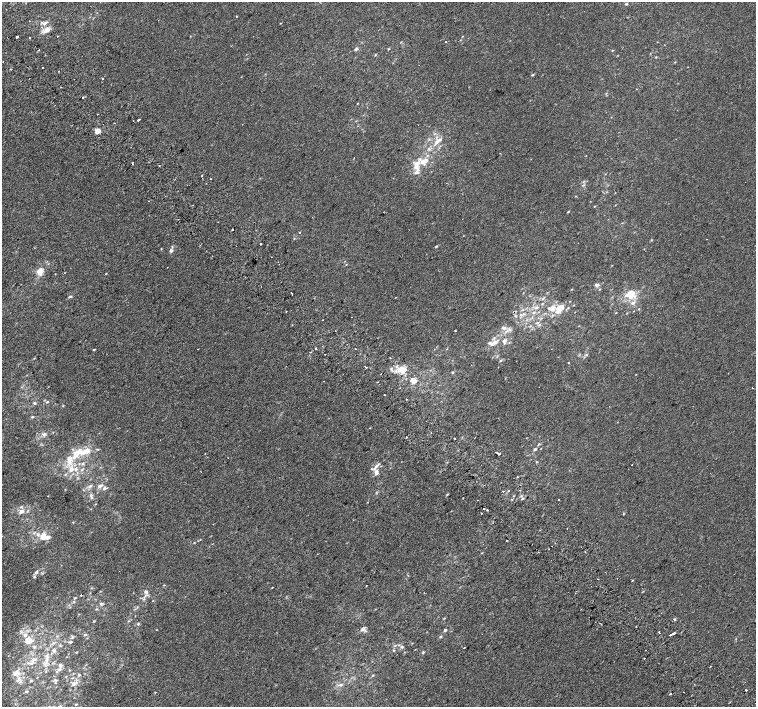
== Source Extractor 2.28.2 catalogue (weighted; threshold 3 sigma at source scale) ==
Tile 11 of 4 x 4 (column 3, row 3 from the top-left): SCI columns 3052-4558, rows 1664-3072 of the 6096 x 6079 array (HDU 1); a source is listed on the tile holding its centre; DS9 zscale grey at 2 x 2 block average (1 PNG px = mean of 2 x 2 image px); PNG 758 x 709 px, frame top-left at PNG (2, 2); no overlay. Shown black and unused: <1% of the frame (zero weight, under 2 of 3 exposures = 2% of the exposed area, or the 3 px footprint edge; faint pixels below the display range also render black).
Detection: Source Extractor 2.28.2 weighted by HDU 2 'WHT'; one run over the whole footprint, this tile lists its part. Background 7.39e-04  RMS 0.0038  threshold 0.0171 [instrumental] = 3 sigma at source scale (4.5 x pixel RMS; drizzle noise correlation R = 1.50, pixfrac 1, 0.0396/0.0396 arcsec/px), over >= 5 px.
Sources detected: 205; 17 cosmic-ray / hot-pixel residue — not listed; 22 inside a brighter listed object's ellipse — not listed separately; the other 166 listed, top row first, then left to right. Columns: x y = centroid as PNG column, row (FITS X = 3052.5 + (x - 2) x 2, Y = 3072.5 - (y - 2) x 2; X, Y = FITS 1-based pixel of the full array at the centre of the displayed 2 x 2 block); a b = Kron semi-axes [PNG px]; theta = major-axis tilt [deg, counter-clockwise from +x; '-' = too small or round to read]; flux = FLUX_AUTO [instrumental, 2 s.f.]
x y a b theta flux
626 4 3 2 - 1.2
237 16 2 2 - 1.2
44 23 7 4 19 2.7
280 23 3 2 - 0.37
47 30 9 6 56 6.2
17 37 2 2 - 3.8
30 38 2 2 - 2
446 42 2 2 - 1.6
356 49 6 3 13 1.3
388 49 3 2 - 0.59
39 50 2 2 - 1.3
612 50 3 2 - 0.5
375 55 3 2 - 0.55
656 57 3 2 - 0.5
675 62 3 2 - 0.4
43 68 2 2 - 1.5
532 75 4 3 - 0.74
102 78 2 2 - 6.1
82 97 2 2 - 8.1
357 103 2 2 - 0.41
97 114 2 2 - 0.96
139 120 3 2 - 2.9
133 121 2 2 - 0.37
114 123 2 2 - 0.89
97 131 3 3 - 17
437 142 7 5 61 4.4
423 162 7 7 - 7
159 165 2 2 - 0.73
417 172 16 7 83 7
605 174 3 2 - 0.3
202 175 2 2 - 2.3
211 179 2 2 - 1
583 185 3 2 - 0.63
594 206 2 2 - 0.41
568 212 3 2 - 0.66
232 229 2 2 - 3.2
299 232 2 2 - 1.7
706 239 2 2 - 0.81
260 244 2 2 - 1.4
436 246 3 2 - 0.88
171 250 5 4 - 2
40 271 10 7 61 7.2
106 274 3 2 - 0.5
597 285 6 4 2 2.1
572 289 3 2 - 0.42
291 293 2 2 - 0.86
630 294 5 5 - 20
70 297 5 3 - 0.91
314 298 2 2 - 0.62
633 303 5 4 - 2.4
542 304 3 2 - 0.62
536 308 5 4 - 1.9
559 308 11 6 53 13
552 309 12 6 54 6.7
534 312 3 2 - 0.76
616 313 3 2 - 0.36
538 323 4 3 - 1.4
530 326 3 2 - 0.6
504 328 8 5 -20 3.3
455 331 2 2 - 1.3
493 343 14 5 22 6
504 343 4 3 - 1.2
316 348 3 2 - 0.51
355 348 2 2 - 0.54
198 349 2 2 - 0.27
94 350 3 2 - 0.68
586 355 3 3 - 0.84
500 361 3 2 - 0.64
568 363 2 2 - 2.3
365 367 3 2 - 0.9
403 370 8 7 - 9.1
452 372 3 3 - 0.87
381 374 2 2 - 0.59
413 380 4 3 - 11
378 382 2 2 - 0.35
384 395 2 2 - 1.7
406 399 2 2 - 0.53
47 402 4 3 - 1.1
34 403 4 3 - 1.1
32 417 4 3 - 0.88
431 433 2 2 - 0.39
43 434 7 3 3 1.8
406 437 2 2 - 1.5
454 439 2 2 - 1.5
539 444 3 3 - 0.63
535 449 4 3 - 1.2
86 450 22 8 21 13
498 453 3 2 - 9.9
537 462 3 2 - 0.57
83 463 4 3 - 1.2
376 466 8 4 34 3.1
71 470 6 5 - 4.3
376 472 5 5 - 2.9
65 475 3 2 - 0.61
90 486 5 3 - 1.4
100 486 8 4 24 2.6
104 488 5 4 - 2
503 491 2 2 - 1.5
447 494 3 2 - 0.63
91 495 4 4 - 1.5
512 499 2 2 - 1.4
522 499 4 3 - 1.1
559 499 2 2 - 0.76
477 500 2 2 - 0.48
484 509 2 2 - 0.98
487 510 2 2 - 1.3
21 511 7 5 28 3.7
623 514 3 2 - 0.48
73 522 3 2 - 0.45
43 537 9 6 65 7.6
506 540 2 2 - 4.1
36 572 5 3 - 1.4
408 575 2 2 - 0.54
34 576 4 3 - 0.88
617 578 2 2 - 0.6
632 580 2 2 - 0.61
164 585 3 2 - 0.42
366 586 2 2 - 0.36
272 587 2 2 - 1.9
643 591 2 2 - 0.55
146 592 6 4 18 2.3
575 593 2 2 - 0.76
81 595 2 2 - 1.2
74 602 3 3 - 0.7
101 604 5 4 - 1.4
444 618 3 2 - 0.51
674 619 2 2 - 3.7
94 621 3 2 - 0.58
128 621 4 2 - 0.53
600 623 2 2 - 0.7
138 624 4 3 - 0.84
636 627 2 2 - 1.4
363 629 7 4 40 2.7
445 630 4 3 - 1.3
659 632 2 2 - 3.3
25 635 5 5 - 2.8
85 635 4 2 - 0.89
671 635 5 2 - 12
440 636 4 2 - 0.8
28 640 5 4 - 12
70 642 4 3 - 1.2
33 646 3 3 - 0.94
402 647 4 3 - 1.2
54 650 8 4 -33 2.4
646 650 2 2 - 1.4
423 652 4 3 - 0.77
644 658 2 2 - 1.2
34 660 11 5 52 4.6
46 660 10 4 88 4.4
59 665 5 4 - 1.7
710 666 2 2 - 1.1
59 670 5 3 - 1.7
69 670 3 2 - 0.42
16 673 9 6 14 5.2
79 675 4 3 - 0.95
372 675 3 2 - 0.64
66 677 3 2 - 0.36
18 680 7 4 63 3
31 681 4 3 - 0.99
745 682 2 2 - 0.46
73 684 6 4 87 2.4
340 685 7 4 3 1.9
746 690 2 2 - 2.9
26 691 4 3 - 1.2
670 694 2 2 - 6.6
76 704 3 3 - 0.72
Diffuse or blended objects may show on this block-average render without a row.